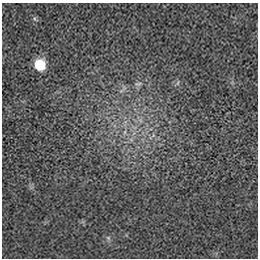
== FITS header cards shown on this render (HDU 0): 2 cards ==
NAXIS1  =                  256 / length of data axis 1
NAXIS2  =                  256 / length of data axis 2

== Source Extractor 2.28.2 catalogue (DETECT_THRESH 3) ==
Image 256 x 256 px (HDU 0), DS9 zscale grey, 1 PNG px = 1 image px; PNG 260 x 260 px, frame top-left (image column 1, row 256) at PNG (2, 3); no overlay
Background 5.65e-05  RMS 0.003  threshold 0.00887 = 3 sigma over >= 5 px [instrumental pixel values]
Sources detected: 4; all 4 listed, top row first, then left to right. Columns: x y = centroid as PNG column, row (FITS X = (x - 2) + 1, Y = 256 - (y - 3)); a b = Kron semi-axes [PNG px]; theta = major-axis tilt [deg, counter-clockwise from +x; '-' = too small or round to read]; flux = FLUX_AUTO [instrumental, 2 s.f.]
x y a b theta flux
40 65 9 9 - 6.4
138 84 10 5 8 0.53
125 132 7 4 71 0.4
108 238 7 6 - 0.42